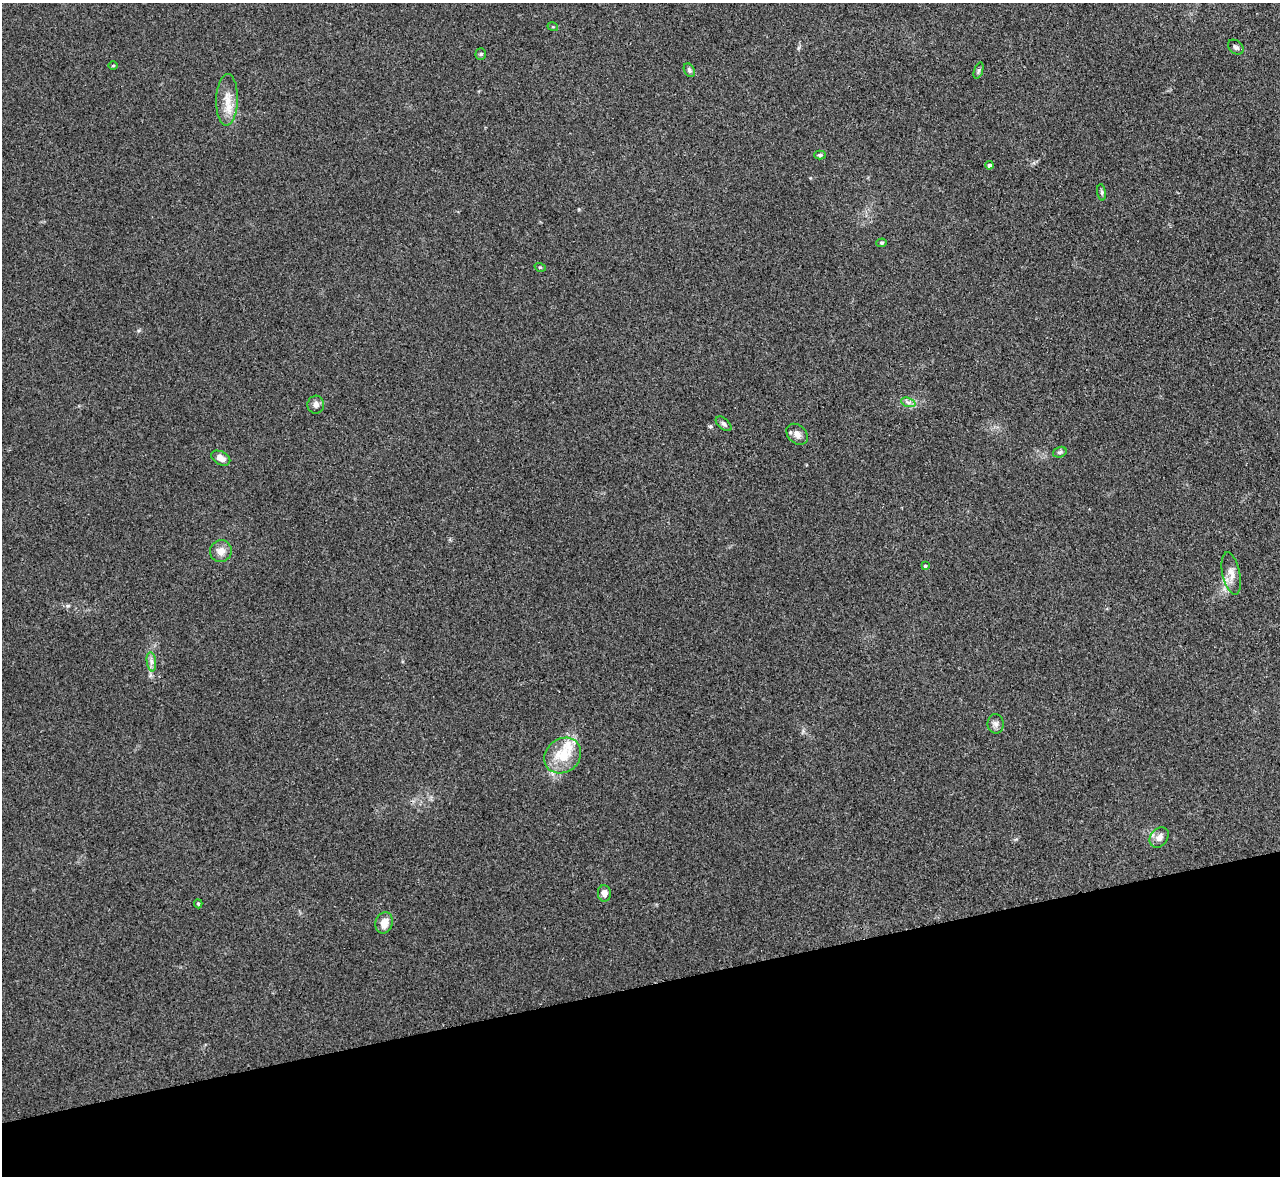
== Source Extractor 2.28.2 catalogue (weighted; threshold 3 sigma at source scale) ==
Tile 14 of 4 x 4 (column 2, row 4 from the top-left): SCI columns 1287-2564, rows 146-1319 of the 5127 x 5108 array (HDU 1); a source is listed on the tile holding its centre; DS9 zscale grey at full resolution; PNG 1282 x 1178 px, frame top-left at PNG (2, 3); each listed source drawn as its Kron ellipse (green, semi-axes under 4 px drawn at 4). Shown black and unused: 16% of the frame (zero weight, under 3 of 4 exposures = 1% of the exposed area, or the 3 px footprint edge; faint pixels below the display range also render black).
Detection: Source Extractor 2.28.2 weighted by HDU 2 'WHT'; one run over the whole footprint, this tile lists its part. Background 0.334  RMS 0.0099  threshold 0.0443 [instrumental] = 3 sigma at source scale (4.5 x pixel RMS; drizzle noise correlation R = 1.50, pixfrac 1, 0.05/0.05 arcsec/px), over >= 5 px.
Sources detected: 29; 1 inside a brighter listed object's ellipse — not listed separately; the other 28 listed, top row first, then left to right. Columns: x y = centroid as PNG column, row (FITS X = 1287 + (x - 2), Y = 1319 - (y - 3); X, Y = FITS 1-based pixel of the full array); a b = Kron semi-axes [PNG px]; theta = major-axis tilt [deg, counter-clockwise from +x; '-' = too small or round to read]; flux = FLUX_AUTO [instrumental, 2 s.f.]
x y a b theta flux
553 27 5 3 - 0.87
1236 47 9 6 -40 2.7
481 54 5 5 - 1.6
113 66 4 3 - 0.93
689 70 7 5 -63 2.2
979 70 8 4 71 1.9
227 100 26 11 88 16
820 155 6 4 0 2
989 165 4 4 - 3.2
1102 192 8 4 -82 1.7
882 243 5 4 - 1.4
540 267 6 3 -18 1.1
908 402 7 4 -19 2.9
316 405 9 8 - 4.6
724 424 9 5 -41 2.7
797 434 12 9 -43 6.2
1060 452 7 5 18 1.9
221 458 10 6 -28 6.4
221 551 11 10 - 8.7
925 566 4 4 - 1.5
1231 573 22 8 -78 9.4
151 662 9 4 -82 3.6
996 724 9 8 - 4
563 756 19 16 39 30
1159 837 11 8 53 6
604 893 8 6 -87 5.9
198 904 4 4 - 1.4
384 923 11 8 72 11